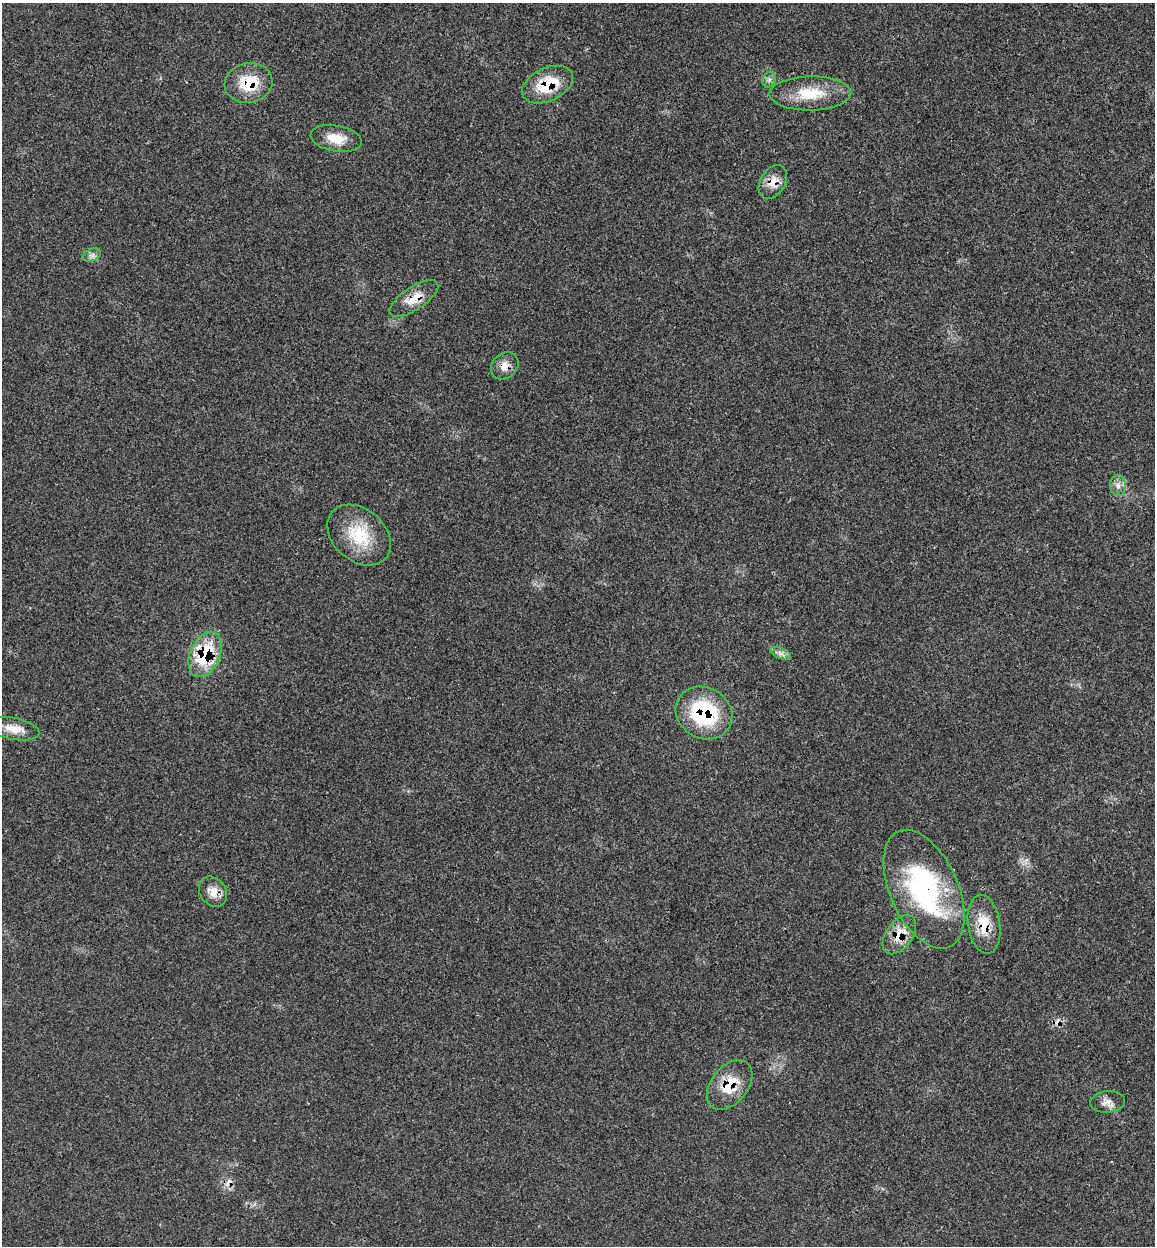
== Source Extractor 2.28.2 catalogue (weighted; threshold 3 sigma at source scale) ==
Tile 6 of 4 x 4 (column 2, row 2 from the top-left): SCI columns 1352-2504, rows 2580-3823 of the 5140 x 5154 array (HDU 1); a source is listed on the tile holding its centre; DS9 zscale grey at full resolution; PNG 1157 x 1248 px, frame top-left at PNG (2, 3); each listed source drawn as its Kron ellipse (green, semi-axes under 4 px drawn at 4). Shown black and unused: <1% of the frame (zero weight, under 3 of 4 exposures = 8% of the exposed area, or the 3 px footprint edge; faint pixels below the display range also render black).
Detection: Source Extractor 2.28.2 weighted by HDU 2 'WHT'; one run over the whole footprint, this tile lists its part. Background 0.0232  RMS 0.0034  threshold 0.0153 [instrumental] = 3 sigma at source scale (4.5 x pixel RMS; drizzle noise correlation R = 1.50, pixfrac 1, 0.05/0.05 arcsec/px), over >= 5 px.
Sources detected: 23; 2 cosmic-ray / hot-pixel residue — neither listed nor drawn; the other 21 listed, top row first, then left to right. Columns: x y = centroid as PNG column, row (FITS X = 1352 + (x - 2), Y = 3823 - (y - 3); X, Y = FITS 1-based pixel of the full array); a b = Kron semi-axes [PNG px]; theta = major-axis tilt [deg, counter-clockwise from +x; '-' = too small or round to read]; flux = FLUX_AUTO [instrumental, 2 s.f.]
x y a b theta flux
769 80 8 6 68 1
249 83 24 20 12 11
548 85 27 16 25 13
810 93 41 17 1 11
336 139 26 13 -10 5.8
773 182 18 12 59 4.2
92 255 9 6 23 1.2
414 299 28 11 33 5.6
505 366 15 12 43 3.4
1118 486 10 8 -82 1.9
359 535 35 26 -41 15
781 653 11 5 -21 1.3
205 655 24 15 66 21
704 713 29 25 -30 28
13 729 26 11 -11 4.8
924 889 63 34 -66 54
213 892 16 13 -54 3.9
984 924 30 16 -81 8.5
899 935 22 13 54 6.4
730 1085 28 18 52 9.9
1108 1102 17 10 6 2.6
Overlapping masked pixels (flux is a lower limit): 11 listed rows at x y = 249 83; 548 85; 773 182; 414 299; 505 366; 205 655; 704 713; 924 889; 984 924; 899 935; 730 1085